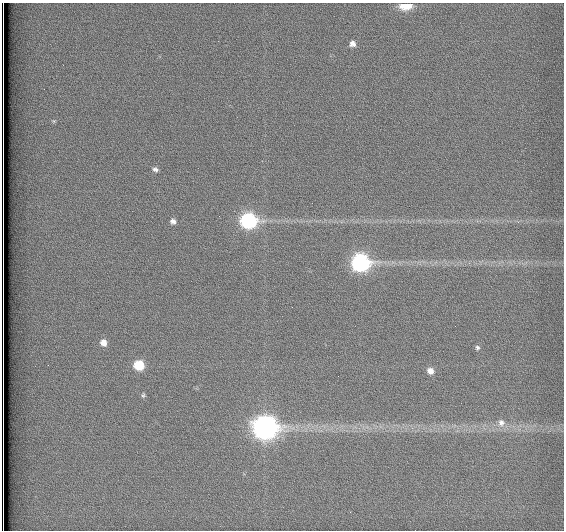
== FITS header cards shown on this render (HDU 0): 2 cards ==
NAXIS1  =                  562          / # of pixels in <axis direction>
NAXIS2  =                  528          / # of pixels in <axis direction>

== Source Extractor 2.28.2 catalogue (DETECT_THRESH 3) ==
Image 562 x 528 px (HDU 0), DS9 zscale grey, 1 PNG px = 1 image px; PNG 566 x 532 px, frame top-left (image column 1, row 528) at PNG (2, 3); no overlay
Background 1790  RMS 4.6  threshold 13.8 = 3 sigma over >= 5 px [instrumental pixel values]
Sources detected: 15; all 15 listed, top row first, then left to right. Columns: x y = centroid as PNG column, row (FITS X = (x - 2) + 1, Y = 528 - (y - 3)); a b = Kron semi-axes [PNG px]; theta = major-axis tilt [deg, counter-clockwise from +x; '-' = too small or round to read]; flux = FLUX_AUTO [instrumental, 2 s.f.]
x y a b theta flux
406 5 9 5 1 8900
352 44 6 6 - 1400
54 121 6 5 - 430
155 169 7 6 - 870
173 221 7 6 - 1200
248 221 9 8 - 70000
361 263 9 9 - 100000
103 343 8 7 - 2200
477 348 6 6 - 680
139 365 8 7 - 11000
430 371 7 6 - 2000
143 395 7 5 88 580
501 423 10 10 - 2100
265 428 11 10 - 290000
3 528 8 2 -89 1800
At the frame edge (FLAGS 8, measured only in part): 2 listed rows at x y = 406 5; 3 528